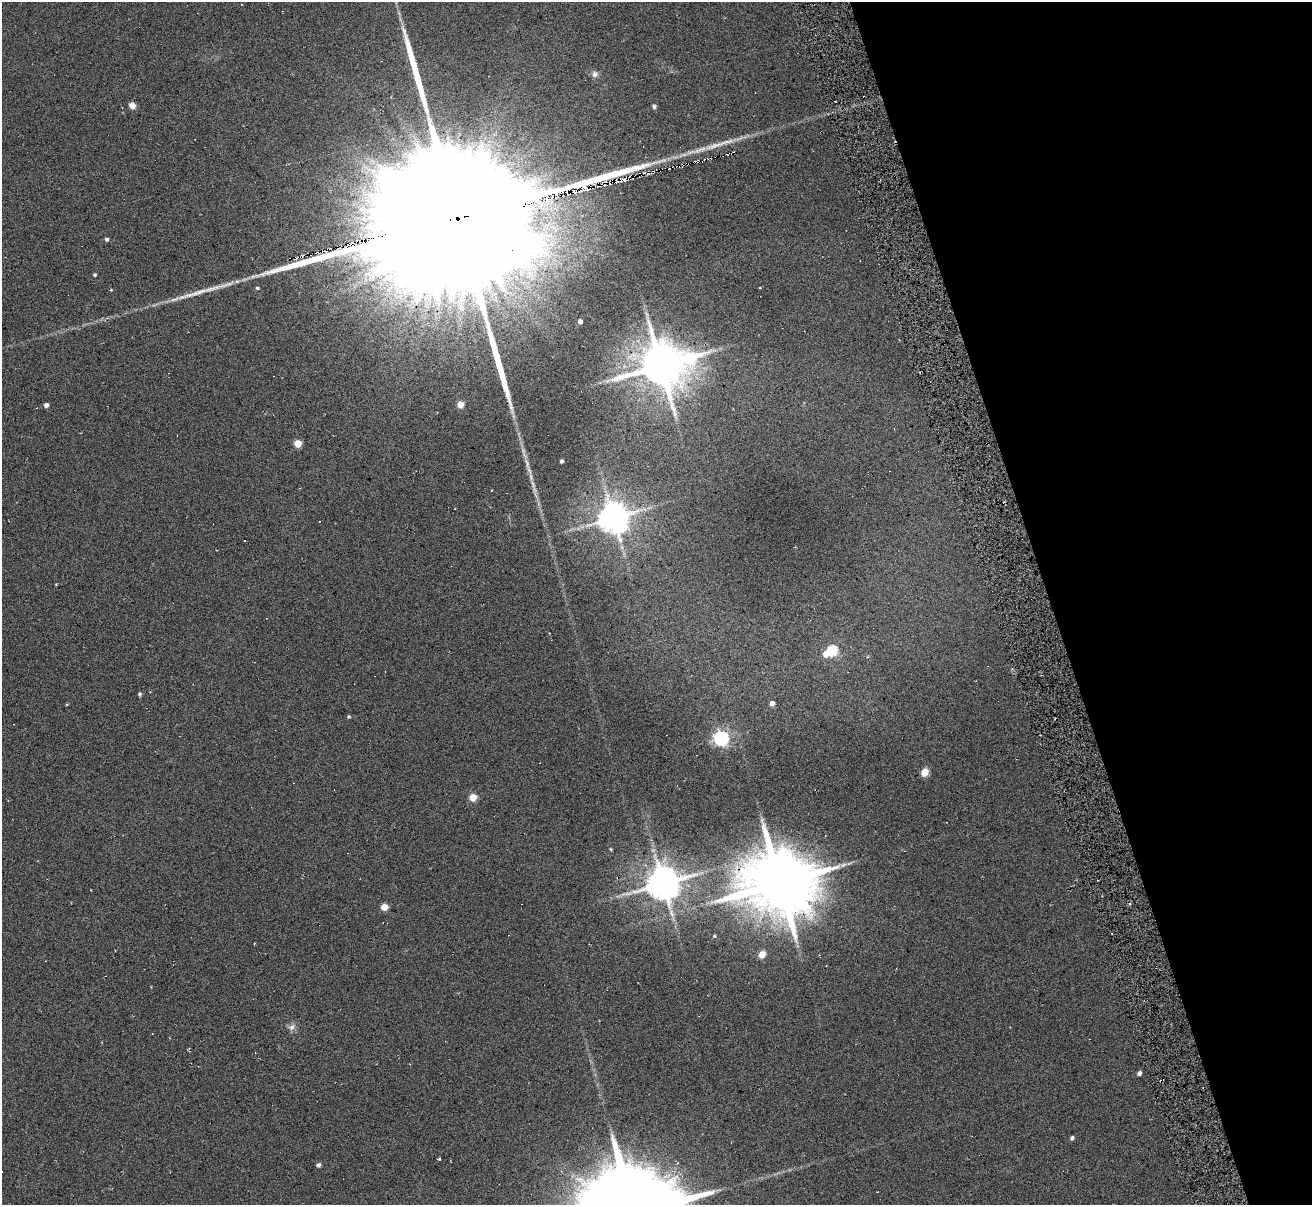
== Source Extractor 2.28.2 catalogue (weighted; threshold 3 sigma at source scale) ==
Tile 12 of 4 x 4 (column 4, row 3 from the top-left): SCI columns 3985-5294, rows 1361-2563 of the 5294 x 5235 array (HDU 1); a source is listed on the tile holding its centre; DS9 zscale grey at full resolution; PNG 1314 x 1207 px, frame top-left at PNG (2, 2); no overlay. Shown black and unused: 20% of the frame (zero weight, under 3 of 6 exposures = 3% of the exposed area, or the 3 px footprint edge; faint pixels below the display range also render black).
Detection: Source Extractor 2.28.2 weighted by HDU 2 'WHT'; one run over the whole footprint, this tile lists its part. Background 0.105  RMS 0.051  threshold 0.207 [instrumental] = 3 sigma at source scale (4.09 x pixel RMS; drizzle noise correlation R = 1.36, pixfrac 0.8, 0.05/0.05 arcsec/px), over >= 5 px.
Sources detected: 54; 12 cosmic-ray / hot-pixel residue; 1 long thin detection or spike segment (spike, bleed or trail) — not listed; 1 inside a brighter listed object's ellipse — not listed separately; the other 40 listed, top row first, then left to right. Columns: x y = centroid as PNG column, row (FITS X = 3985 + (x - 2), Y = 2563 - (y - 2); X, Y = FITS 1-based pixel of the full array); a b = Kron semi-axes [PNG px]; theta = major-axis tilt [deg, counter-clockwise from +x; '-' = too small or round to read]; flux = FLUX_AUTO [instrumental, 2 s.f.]
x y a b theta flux
595 74 9 8 - 19
132 105 4 4 - 61
654 106 5 4 - 11
715 146 33 7 17 73
624 180 4 2 - 7.7
605 185 2 2 - 4.8
544 200 11 6 4 51
457 219 46 39 5 480000
107 239 4 4 - 11
95 274 4 3 - 7.3
257 288 4 4 - 7.5
580 321 4 4 - 15
690 358 16 12 22 380
661 365 14 12 -70 19000
460 404 5 5 - 66
46 405 5 4 - 15
298 443 5 5 - 110
562 461 4 3 - 12
533 484 13 3 -75 19
613 518 9 9 - 8300
244 541 3 2 - 5.2
832 650 6 5 - 300
826 654 6 5 - 46
140 694 5 5 - 7.8
772 703 4 4 - 21
349 716 4 4 - 7.1
721 738 6 6 - 1300
924 772 5 5 - 110
473 797 5 5 - 99
611 849 4 3 - 4.8
663 883 10 9 - 11000
780 883 20 17 -5 46000
384 907 5 5 - 68
714 936 4 4 - 5.7
762 954 5 4 - 79
292 1027 10 8 50 20
1139 1073 4 4 - 15
1072 1138 4 4 - 11
439 1159 4 3 - 4.7
318 1165 4 4 - 13
Overlapping masked pixels (flux is a lower limit): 1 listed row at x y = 457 219